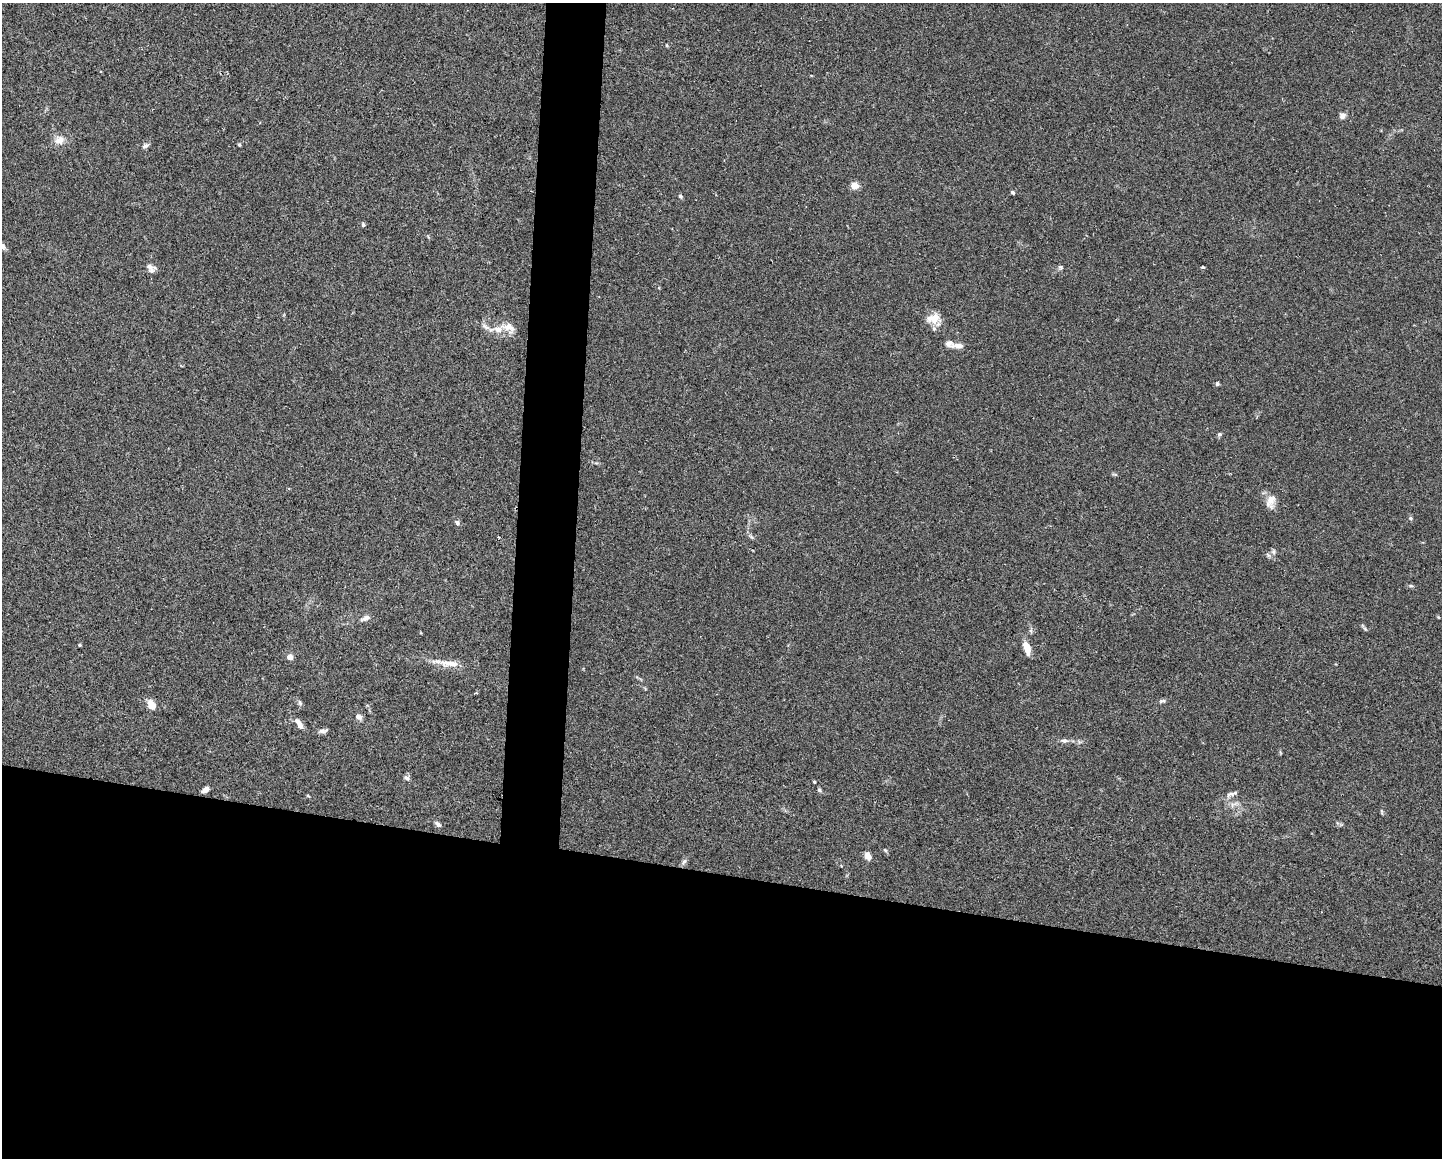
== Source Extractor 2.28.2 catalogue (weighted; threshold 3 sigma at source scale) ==
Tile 11 of 3 x 4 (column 2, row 4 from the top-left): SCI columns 1661-3100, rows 1-1156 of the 4647 x 4626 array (HDU 1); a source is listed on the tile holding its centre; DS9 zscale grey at full resolution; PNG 1444 x 1160 px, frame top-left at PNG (2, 3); no overlay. Shown black and unused: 27% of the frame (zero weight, under 2 of 3 exposures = <1% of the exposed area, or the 3 px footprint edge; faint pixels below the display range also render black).
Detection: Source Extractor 2.28.2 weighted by HDU 2 'WHT'; one run over the whole footprint, this tile lists its part. Background 0.0671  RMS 0.0056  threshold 0.0253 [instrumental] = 3 sigma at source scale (4.5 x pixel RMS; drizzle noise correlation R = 1.50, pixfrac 1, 0.05/0.05 arcsec/px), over >= 5 px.
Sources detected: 53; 1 long thin detection or spike segment (spike, bleed or trail) — not listed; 4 inside a brighter listed object's ellipse — not listed separately; the other 48 listed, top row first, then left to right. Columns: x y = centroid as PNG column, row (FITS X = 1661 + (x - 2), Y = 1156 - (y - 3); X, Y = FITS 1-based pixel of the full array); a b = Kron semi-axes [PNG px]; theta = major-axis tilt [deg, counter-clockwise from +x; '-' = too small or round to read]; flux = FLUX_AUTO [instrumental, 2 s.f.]
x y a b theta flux
1342 116 8 7 - 2.1
59 140 14 12 2 4.7
239 145 5 4 - 0.64
145 146 10 5 25 1.4
855 186 7 7 - 4.8
1013 192 5 4 - 0.98
680 196 6 5 - 0.92
363 225 5 4 - 0.89
2 246 8 6 -36 2.4
149 266 11 7 -18 3.5
1060 267 6 5 - 0.94
1203 267 3 3 - 0.94
935 318 16 14 30 7.6
486 327 12 5 -33 2.4
509 328 19 12 -35 5.7
950 344 13 9 -29 3
1217 384 6 5 - 0.75
1220 434 6 5 - 0.9
1115 474 8 3 -13 0.7
1270 501 19 11 82 5.3
1411 518 6 4 -22 0.81
457 522 7 5 -49 1.2
751 537 9 3 -45 1
1273 552 8 5 73 1.3
1411 586 6 4 -18 0.71
365 618 13 6 24 2.3
1365 629 6 4 -45 0.75
1031 631 7 4 -72 0.89
80 645 4 3 - 0.69
1027 648 15 7 -71 6.3
290 657 5 4 - 4.4
1162 701 10 4 11 1.1
300 703 7 5 -72 1.2
151 705 12 8 -65 5.3
359 717 8 6 -25 2
298 722 12 7 -61 2.7
323 731 12 5 9 1.7
1064 741 10 6 1 1.8
407 778 8 5 -30 1.5
814 782 3 3 - 0.49
205 790 7 5 36 3.4
820 790 6 4 -88 0.84
1232 794 19 5 19 2.4
308 796 5 3 - 0.48
438 824 10 5 -41 1.4
885 850 6 4 -45 0.67
868 856 10 7 -57 3.1
684 862 10 5 64 1.5
Isophote crosses this tile's border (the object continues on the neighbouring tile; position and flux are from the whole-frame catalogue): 1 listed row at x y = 2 246